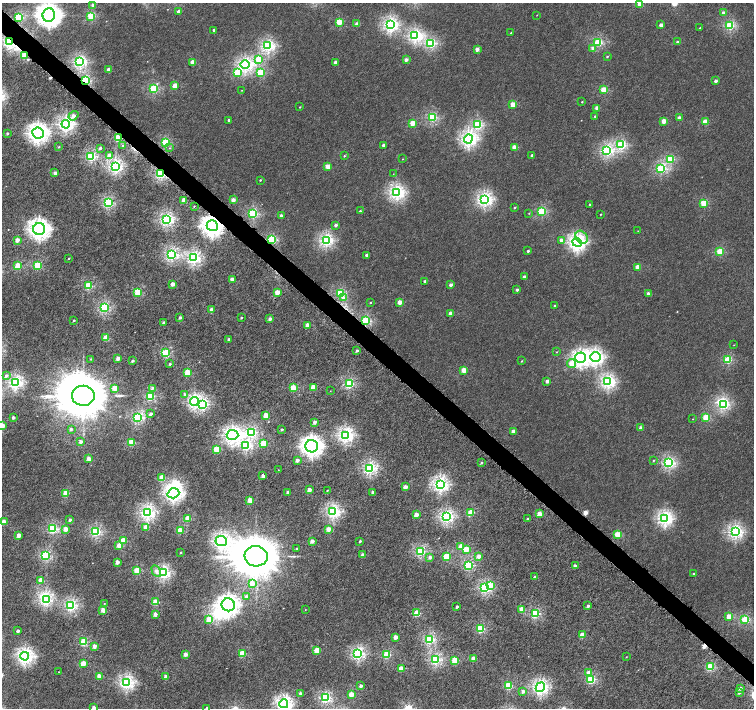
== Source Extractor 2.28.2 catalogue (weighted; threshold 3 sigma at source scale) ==
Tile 11 of 4 x 4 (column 3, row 3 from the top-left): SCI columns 3030-4532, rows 1659-3069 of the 6052 x 6055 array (HDU 1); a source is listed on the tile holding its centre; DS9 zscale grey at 2 x 2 block average (1 PNG px = mean of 2 x 2 image px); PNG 756 x 710 px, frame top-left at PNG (2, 3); each listed source drawn as its Kron ellipse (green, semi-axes under 4 px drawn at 4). Shown black and unused: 3% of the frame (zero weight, under 4 of 8 exposures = <1% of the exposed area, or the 3 px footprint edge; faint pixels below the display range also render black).
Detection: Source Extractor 2.28.2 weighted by HDU 2 'WHT'; one run over the whole footprint, this tile lists its part. Background 4.05e-04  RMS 0.0014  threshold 0.00554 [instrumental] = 3 sigma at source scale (4.09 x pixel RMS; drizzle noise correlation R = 1.36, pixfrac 0.8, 0.0396/0.0396 arcsec/px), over >= 5 px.
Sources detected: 326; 6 inside a brighter object's white glare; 4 cosmic-ray / hot-pixel residue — neither listed nor drawn; the other 316 listed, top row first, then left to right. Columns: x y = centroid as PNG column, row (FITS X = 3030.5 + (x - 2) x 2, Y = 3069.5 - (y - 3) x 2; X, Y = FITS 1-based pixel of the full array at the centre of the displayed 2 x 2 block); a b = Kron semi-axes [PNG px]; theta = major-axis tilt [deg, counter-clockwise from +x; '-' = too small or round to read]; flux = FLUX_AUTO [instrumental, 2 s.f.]
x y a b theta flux
640 4 3 2 - 5.4
93 5 2 2 - 1.2
179 12 2 2 - 1.8
723 13 2 2 - 2
49 15 6 6 - 170
537 15 2 2 - 0.12
91 16 3 3 - 15
19 17 3 3 - 18
339 22 3 3 - 7.5
357 24 2 2 - 2.2
390 25 4 4 - 49
661 25 2 2 - 2.3
730 25 3 3 - 20
700 28 2 2 - 0.23
214 30 2 2 - 0.7
511 33 2 2 - 0.35
415 35 4 3 - 41
9 42 4 3 - 39
677 42 2 2 - 0.71
430 43 3 3 - 26
598 43 3 3 - 16
268 46 4 3 - 38
593 48 3 3 - 0.95
477 49 2 2 - 2.2
24 56 2 2 - 7.7
607 57 3 2 - 0.3
259 59 3 3 - 11
406 60 2 2 - 1.5
80 62 3 3 - 38
335 62 2 2 - 1.1
193 63 2 2 - 5.1
245 65 5 4 - 45
109 70 2 2 - 3
260 72 3 3 - 11
237 73 3 3 - 10
85 80 3 2 - 22
715 81 2 2 - 1.6
175 86 2 2 - 4.8
153 89 3 3 - 17
242 90 2 2 - 0.13
603 90 3 3 - 9
582 102 2 2 - 0.25
513 104 3 2 - 5.3
300 107 2 2 - 0.2
597 108 2 2 - 2.2
73 116 5 3 - 1.8
595 116 2 2 - 0.4
432 117 3 3 - 22
679 118 2 2 - 1.8
229 120 2 2 - 0.94
664 121 2 2 - 3.2
705 122 3 2 - 5
412 123 2 2 - 5.2
66 124 4 4 - 56
478 125 3 3 - 22
7 133 2 2 - 0.41
38 133 6 5 - 110
118 138 3 3 - 11
468 139 4 4 - 56
165 142 3 3 - 15
383 145 2 2 - 1.1
621 145 3 3 - 25
122 146 3 2 - 0.28
59 147 2 2 - 0.21
514 147 2 2 - 3.6
100 148 3 2 - 0.56
170 148 3 2 - 0.21
607 151 4 3 - 32
109 155 3 3 - 3.3
532 155 2 2 - 0.68
91 156 3 3 - 24
344 156 2 2 - 0.26
403 159 2 2 - 0.14
670 159 3 3 - 14
115 166 4 3 - 49
328 167 2 2 - 4.7
661 169 3 3 - 23
55 173 2 2 - 1.4
161 174 3 2 - 33
393 174 2 2 - 0.09
260 180 2 2 - 0.26
397 192 4 4 - 51
484 199 4 4 - 51
184 200 2 2 - 4.2
233 200 2 2 - 2.5
109 203 3 3 - 25
704 203 3 3 - 9.5
590 204 2 2 - 0.45
194 206 2 2 - 0.16
514 208 2 2 - 0.31
360 211 2 2 - 0.33
541 211 3 3 - 16
529 213 2 2 - 0.13
253 214 3 3 - 22
601 214 2 2 - 0.22
281 216 2 2 - 1.7
166 219 4 3 - 41
336 225 2 2 - 1
212 226 5 5 - 120
39 229 6 6 - 120
638 231 2 2 - 0.098
582 237 7 5 -50 3
17 240 2 2 - 2.8
271 240 3 3 - 19
326 240 4 3 - 39
561 240 3 3 - 2
577 242 5 4 - 69
528 251 2 2 - 0.58
720 252 3 3 - 9.4
171 254 3 3 - 37
366 255 2 2 - 0.88
69 258 2 2 - 0.2
194 258 4 3 - 42
38 265 3 3 - 12
18 266 3 3 - 9.3
638 267 2 2 - 4.6
524 276 2 2 - 0.75
232 279 2 2 - 3.2
425 281 2 2 - 1
173 284 2 2 - 2.2
450 285 2 2 - 1.2
88 286 3 3 - 15
517 290 2 2 - 0.66
138 292 3 3 - 12
277 292 2 2 - 5.4
340 293 3 3 - 19
648 294 2 2 - 1.7
344 298 3 3 - 1.4
400 302 2 2 - 3.7
370 303 3 2 - 0.19
555 306 2 2 - 0.5
104 307 3 3 - 28
212 310 2 2 - 2.8
450 314 2 2 - 2.8
180 318 2 2 - 0.92
241 318 2 2 - 0.4
270 319 2 2 - 1.6
74 320 2 2 - 0.39
365 321 3 3 - 22
164 323 2 2 - 1.4
308 325 2 2 - 4.1
106 338 3 2 - 7
228 339 2 2 - 0.93
734 345 3 2 - 0.1
357 351 2 2 - 0.73
557 352 2 2 - 0.13
166 353 3 3 - 18
595 357 5 5 - 56
118 358 2 2 - 2.2
580 358 5 5 - 56
91 359 2 2 - 0.19
728 360 3 3 - 13
132 361 2 2 - 0.74
522 361 3 2 - 0.23
170 364 2 2 - 0.45
571 364 4 3 - 5.1
463 370 3 2 - 5.2
188 372 3 3 - 8.9
6 376 3 3 - 0.72
547 381 2 2 - 1.6
15 382 4 3 - 46
608 382 4 4 - 46
349 384 3 3 - 21
313 387 3 2 - 6.6
115 388 3 2 - 5.3
152 388 4 3 - 0.62
293 388 3 2 - 8
330 391 2 2 - 0.1
184 394 4 3 - 0.63
83 396 11 10 - 2000
150 396 3 3 - 18
194 401 4 3 - 42
203 404 4 4 - 26
723 404 4 3 - 22
150 414 3 2 - 1
266 415 3 2 - 5.8
13 417 2 2 - 0.93
138 417 3 3 - 29
706 418 3 3 - 9.9
693 419 2 2 - 0.12
315 422 2 2 - 1.6
2 426 3 2 - 5.7
641 428 2 2 - 1.8
71 429 3 2 - 0.65
282 430 2 2 - 0.53
513 431 2 2 - 2.5
251 432 4 3 - 26
233 435 6 5 - 71
346 435 4 4 - 54
81 442 3 2 - 1.5
132 442 3 3 - 9.3
263 443 3 3 - 8.5
246 446 3 3 - 26
312 446 6 6 - 120
216 449 3 3 - 8.1
89 459 2 2 - 3.4
297 460 2 2 - 1.6
653 460 3 2 - 0.21
481 463 2 2 - 0.4
669 463 3 3 - 29
370 468 3 3 - 38
278 470 2 2 - 0.084
263 476 2 2 - 1.8
162 478 3 3 - 6.9
440 484 4 4 - 55
405 487 2 2 - 2.6
309 489 2 2 - 2.6
327 490 2 2 - 0.21
373 492 2 2 - 1.5
66 493 3 3 - 8.4
173 493 6 5 - 70
288 493 2 2 - 1.9
250 500 3 2 - 4.9
333 511 4 3 - 45
147 512 4 3 - 50
471 513 3 3 - 8.8
539 514 3 2 - 4
416 515 2 2 - 3.7
446 517 4 3 - 41
188 518 3 2 - 7.1
665 518 4 4 - 49
528 519 2 2 - 0.77
70 520 2 2 - 0.98
4 522 3 2 - 4.8
146 527 3 2 - 4.6
52 529 3 3 - 22
66 529 3 2 - 3.3
328 529 2 2 - 3.7
180 530 3 3 - 8.9
96 531 3 3 - 27
735 532 4 4 - 45
617 534 3 3 - 8.9
18 535 2 2 - 2.9
123 541 3 3 - 7.6
221 541 5 5 - 56
312 541 2 2 - 2
360 541 2 2 - 0.53
119 546 3 2 - 4.1
461 546 3 2 - 3.5
297 548 2 2 - 0.25
466 549 3 3 - 7.1
420 551 3 3 - 24
180 552 2 2 - 0.22
46 555 3 3 - 24
363 555 2 2 - 2
256 556 11 10 - 1800
478 556 2 2 - 2.4
430 557 3 2 - 0.98
446 557 3 3 - 9.9
117 562 2 2 - 2.3
468 566 3 3 - 22
575 566 2 2 - 1.4
137 570 3 3 - 8.6
156 571 6 4 -61 1.2
163 573 3 3 - 39
693 574 2 2 - 0.25
534 577 3 2 - 0.36
41 580 3 2 - 5.9
252 583 3 3 - 3.5
490 585 3 3 - 4.6
485 588 3 3 - 30
246 596 3 3 - 0.94
46 600 4 3 - 27
155 602 3 3 - 7.8
104 603 2 2 - 0.11
71 605 3 3 - 33
228 605 7 6 - 110
588 606 2 2 - 0.85
457 607 2 2 - 0.8
522 609 3 2 - 2.8
103 610 2 2 - 4.3
305 610 2 2 - 0.13
417 613 3 3 - 8.1
155 614 2 2 - 2
535 614 3 3 - 18
729 617 3 3 - 6.7
209 620 3 3 - 7.4
745 620 3 3 - 17
480 629 3 3 - 17
18 631 2 2 - 1.4
582 635 3 2 - 4.9
395 637 2 2 - 2.7
429 639 3 3 - 26
83 642 3 3 - 12
94 646 2 2 - 2.4
317 650 3 3 - 6.5
242 653 3 3 - 8.7
185 654 2 2 - 2.2
358 654 3 3 - 35
387 655 3 3 - 13
25 656 4 4 - 61
626 657 2 2 - 0.13
435 659 3 3 - 29
474 659 3 2 - 4.7
455 660 3 3 - 7.9
83 663 3 2 - 5.8
710 667 3 3 - 13
401 669 3 3 - 5.1
59 672 2 2 - 0.097
589 673 3 3 - 2.7
99 676 3 3 - 4.9
166 677 2 2 - 2.5
591 679 3 3 - 16
127 682 4 3 - 46
361 686 2 2 - 1.1
509 686 3 3 - 13
540 687 5 4 - 52
740 688 3 2 - 0.86
523 691 3 2 - 1.5
739 692 3 2 - 0.94
300 693 2 2 - 0.64
351 694 3 2 - 5.8
325 698 3 3 - 27
284 704 4 4 - 59
94 708 2 2 - 1.7
206 708 2 2 - 0.47
Overlapping masked pixels (flux is a lower limit): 8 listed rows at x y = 9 42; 24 56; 85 80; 118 138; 161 174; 212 226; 271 240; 365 321
Isophote crosses this tile's border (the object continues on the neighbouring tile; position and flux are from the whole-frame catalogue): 6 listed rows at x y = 640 4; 49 15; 2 426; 284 704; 94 708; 206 708